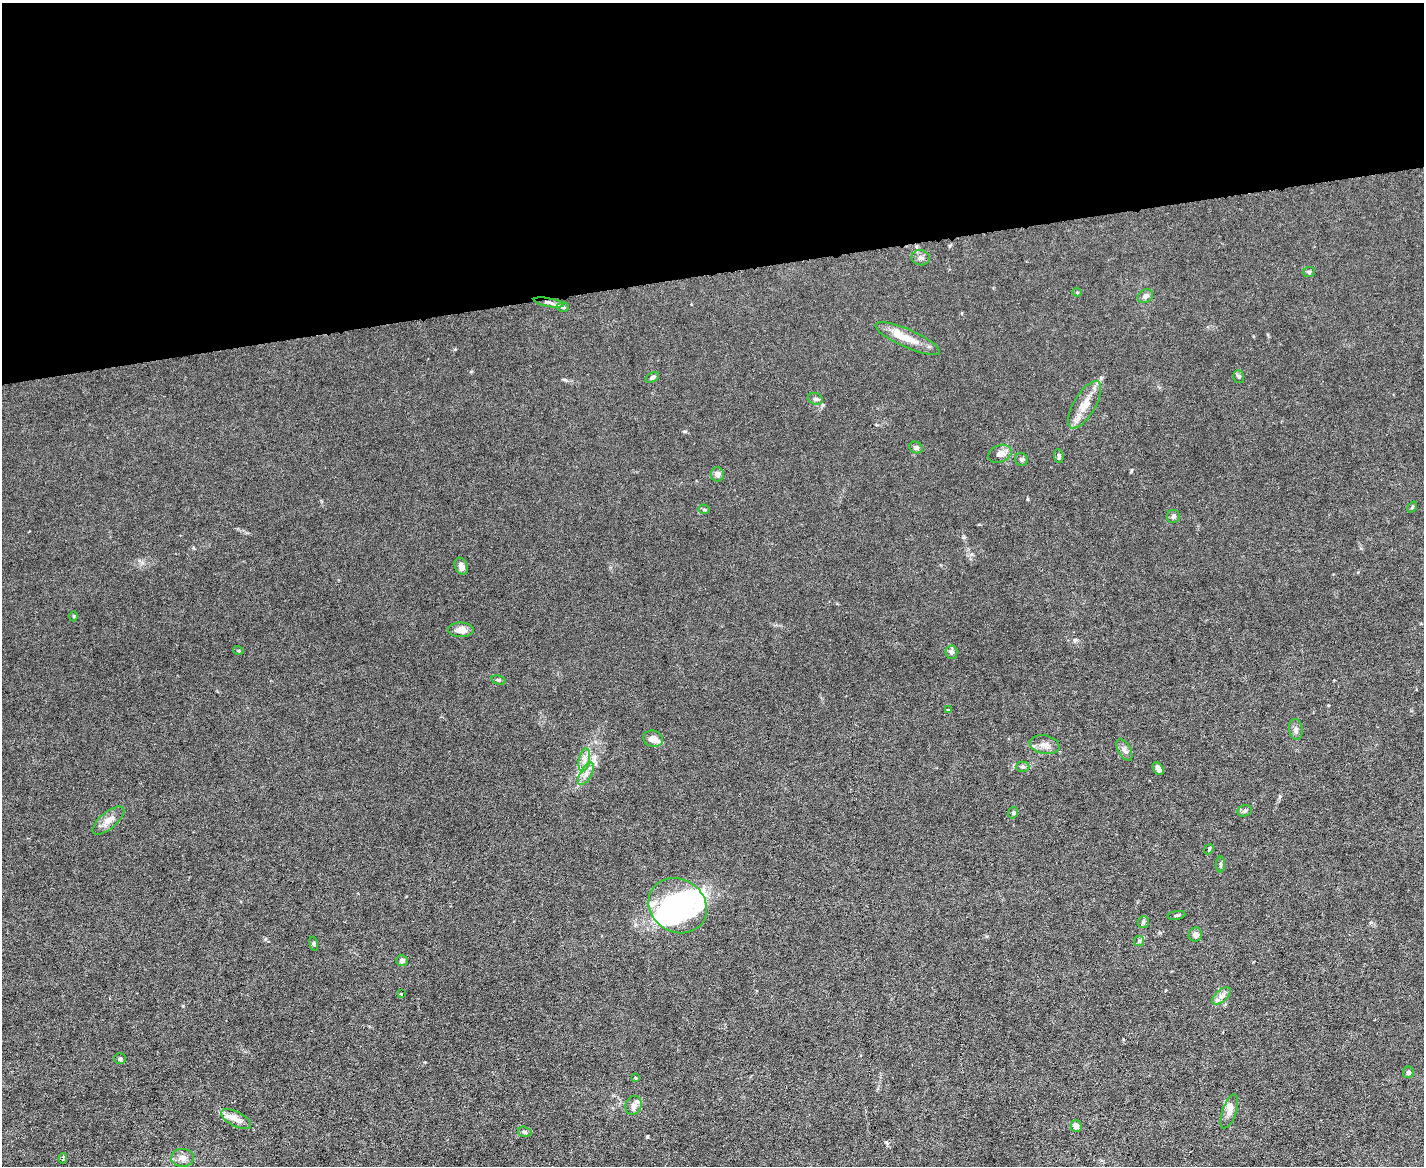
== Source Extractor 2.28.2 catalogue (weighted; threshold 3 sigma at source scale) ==
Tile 2 of 3 x 4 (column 2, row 1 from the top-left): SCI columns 1660-3081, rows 3493-4656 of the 4630 x 4656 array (HDU 1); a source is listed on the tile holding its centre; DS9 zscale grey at full resolution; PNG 1426 x 1168 px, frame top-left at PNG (2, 3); each listed source drawn as its Kron ellipse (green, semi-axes under 4 px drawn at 4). Shown black and unused: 23% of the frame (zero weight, under 3 of 6 exposures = <1% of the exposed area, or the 3 px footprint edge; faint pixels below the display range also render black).
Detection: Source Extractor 2.28.2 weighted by HDU 2 'WHT'; one run over the whole footprint, this tile lists its part. Background 0.0197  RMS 0.0027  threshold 0.0112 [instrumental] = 3 sigma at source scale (4.09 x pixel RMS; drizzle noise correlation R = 1.36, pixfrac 0.8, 0.05/0.05 arcsec/px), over >= 5 px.
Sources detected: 64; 3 inside a brighter object's white glare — neither listed nor drawn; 3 inside a brighter listed object's ellipse — not listed separately; the other 58 listed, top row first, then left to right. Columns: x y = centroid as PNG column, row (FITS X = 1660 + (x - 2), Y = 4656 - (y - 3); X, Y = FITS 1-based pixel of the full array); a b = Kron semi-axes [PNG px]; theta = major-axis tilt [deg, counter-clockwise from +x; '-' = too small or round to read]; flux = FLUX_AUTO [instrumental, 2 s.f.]
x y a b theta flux
921 258 9 7 -10 0.85
1309 272 6 5 - 0.43
1077 292 4 4 - 0.25
1145 296 8 6 32 0.97
549 302 15 4 -10 0.99
563 307 6 5 - 0.4
908 338 35 9 -24 4.1
1239 376 6 5 - 0.43
652 377 7 4 31 0.66
815 399 7 5 -19 0.51
1085 405 27 10 59 3.8
916 447 7 5 -25 0.65
1000 454 12 8 22 1.5
1059 456 7 4 -83 0.47
1021 459 6 6 - 0.55
717 474 7 6 - 1.2
1412 507 6 3 54 0.25
704 509 5 5 - 0.37
1173 516 6 6 - 0.54
461 566 9 6 -67 1.3
74 616 5 3 - 0.23
461 630 13 7 0 2
238 650 5 3 - 0.22
951 652 6 6 - 0.81
499 680 7 4 -14 0.34
948 710 4 3 - 0.23
1296 729 10 6 -83 0.9
653 739 10 8 -15 2.1
1044 745 15 9 -11 1.8
1124 750 12 6 -60 0.98
584 760 11 5 79 1.3
1023 767 7 5 0 0.5
1158 769 7 4 -57 0.97
586 774 12 5 60 1.3
1245 811 7 5 22 0.53
1013 813 6 4 75 0.45
108 821 19 8 40 2.3
1209 849 5 4 - 0.32
1221 865 8 4 -90 0.41
678 906 30 26 -32 24
1177 915 9 3 9 0.33
1143 922 6 5 - 0.47
1195 935 7 6 - 0.94
1139 941 5 5 - 0.38
314 944 7 4 -77 0.38
402 961 6 5 - 0.71
401 994 2 2 - 0.23
1221 996 11 6 43 1.1
120 1058 6 5 - 0.41
1408 1072 6 5 - 0.56
635 1078 4 3 - 0.24
634 1105 9 8 - 1.2
1229 1111 18 7 71 1.6
236 1119 16 7 -28 1.8
1076 1126 5 5 - 1.8
525 1132 7 5 -16 0.5
182 1158 11 9 -1 1.5
63 1159 5 3 - 0.44
Unlisted compact peaks at least as high as the median listed source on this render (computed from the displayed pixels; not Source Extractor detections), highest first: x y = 647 1137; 1075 640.